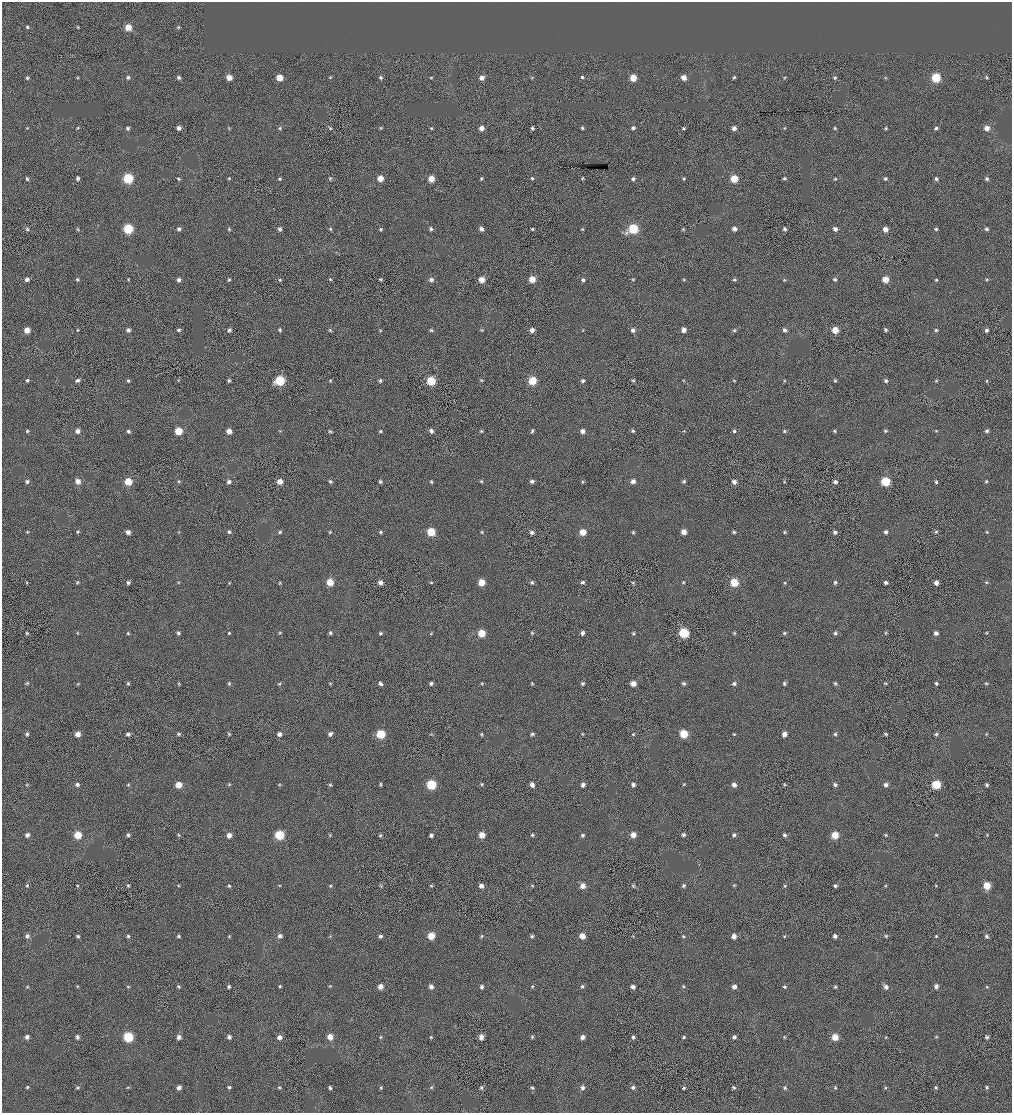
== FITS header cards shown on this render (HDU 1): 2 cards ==
NAXIS1  =                 2020 / BYTES PER ROW
NAXIS2  =                 2222 / NUMBER OF ROWS

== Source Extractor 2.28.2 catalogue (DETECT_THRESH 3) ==
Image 2020 x 2222 px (HDU 1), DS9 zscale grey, zoomed out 1/2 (1 PNG px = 2 x 2 image px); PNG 1014 x 1115 px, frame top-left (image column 1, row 2222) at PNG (2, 2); no overlay
Background -2.95e-04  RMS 0.053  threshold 0.158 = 3 sigma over >= 5 px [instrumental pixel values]
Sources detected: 424; all 424 listed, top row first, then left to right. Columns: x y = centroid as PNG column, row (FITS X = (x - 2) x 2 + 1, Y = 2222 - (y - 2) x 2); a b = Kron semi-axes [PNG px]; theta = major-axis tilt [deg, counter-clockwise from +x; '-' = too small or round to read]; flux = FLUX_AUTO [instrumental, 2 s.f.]
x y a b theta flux
27 27 4 4 - 16
78 27 4 3 - 11
128 27 5 4 - 160
178 27 5 3 - 13
77 77 5 3 - 10
128 77 4 4 - 28
229 77 4 4 - 120
330 77 4 4 - 12
381 77 5 4 - 21
431 77 4 3 - 11
582 77 4 4 - 19
684 77 5 4 - 82
734 77 5 4 - 16
986 77 4 4 - 14
27 78 5 4 - 17
179 78 5 4 - 25
279 78 4 4 - 180
482 78 5 4 - 64
532 78 4 3 - 8.8
633 78 4 4 - 190
784 78 4 3 - 9.8
835 78 5 4 - 19
885 78 4 4 - 11
936 78 5 5 - 490
27 128 4 3 - 9.9
77 128 4 3 - 10
128 128 5 4 - 21
179 128 4 4 - 44
229 128 4 3 - 10
280 128 4 4 - 16
330 128 5 3 - 13
381 128 4 4 - 12
431 128 4 4 - 12
481 128 4 4 - 76
532 128 4 3 - 19
582 128 4 3 - 16
633 128 4 4 - 26
684 128 4 3 - 14
734 128 4 4 - 49
785 128 4 3 - 10
835 128 4 4 - 15
886 128 4 4 - 14
936 128 4 4 - 20
987 128 5 4 - 72
78 178 4 4 - 30
128 178 5 5 - 700
229 178 4 4 - 13
330 178 4 4 - 15
380 178 5 4 - 130
481 178 5 3 - 15
532 178 4 4 - 17
583 178 5 4 - 14
784 178 5 4 - 16
27 179 5 4 - 21
178 179 4 4 - 16
279 179 4 4 - 18
431 179 5 5 - 150
633 179 5 4 - 23
684 179 4 4 - 13
734 179 5 5 - 260
835 179 4 3 - 13
885 179 4 4 - 17
936 179 5 4 - 25
987 179 5 5 - 22
27 229 5 4 - 18
77 229 4 4 - 11
128 229 5 5 - 650
179 229 4 4 - 27
229 229 5 4 - 15
280 229 4 4 - 35
330 229 4 3 - 12
381 229 4 4 - 17
431 229 4 4 - 22
481 229 5 4 - 41
532 229 4 4 - 16
582 229 4 4 - 12
633 229 6 5 - 600
683 229 5 3 - 11
734 229 5 4 - 49
785 229 5 4 - 27
835 229 5 5 - 42
885 229 4 4 - 90
936 229 4 4 - 20
986 229 4 4 - 26
27 279 4 4 - 32
77 279 4 4 - 17
128 279 4 4 - 11
330 279 5 4 - 13
380 279 4 3 - 15
532 279 4 4 - 170
684 279 4 4 - 12
835 279 5 4 - 20
885 279 4 4 - 150
987 279 4 4 - 12
179 280 5 4 - 34
229 280 5 4 - 17
280 280 4 4 - 17
431 280 5 5 - 31
482 280 5 4 - 110
583 280 4 4 - 26
633 280 4 4 - 14
734 280 5 4 - 17
784 280 4 3 - 12
936 280 4 4 - 15
27 330 4 4 - 130
77 330 4 3 - 13
128 330 4 4 - 36
178 330 4 4 - 22
229 330 5 4 - 25
280 330 4 4 - 18
330 330 5 3 - 13
380 330 5 3 - 11
431 330 5 4 - 17
482 330 4 4 - 12
532 330 5 4 - 56
582 330 4 3 - 9.2
633 330 5 5 - 32
684 330 4 4 - 71
734 330 4 4 - 16
784 330 5 5 - 34
835 330 5 5 - 160
885 330 5 4 - 20
936 330 5 4 - 18
987 330 4 4 - 28
27 380 4 4 - 19
77 380 5 4 - 25
128 380 4 4 - 19
178 380 4 4 - 9.8
229 380 4 4 - 18
330 380 4 4 - 13
481 380 4 4 - 13
633 380 4 4 - 15
734 380 5 3 - 11
280 381 6 5 - 540
380 381 4 4 - 22
431 381 5 5 - 380
532 381 5 5 - 330
583 381 5 4 - 23
683 381 4 3 - 11
785 381 4 4 - 11
835 381 4 4 - 17
886 381 4 4 - 25
936 381 4 4 - 13
986 381 4 4 - 11
27 431 5 4 - 17
77 431 5 4 - 49
128 431 5 4 - 25
178 431 5 4 - 260
229 431 4 4 - 92
280 431 5 3 - 12
330 431 4 4 - 15
380 431 4 4 - 16
431 431 5 4 - 37
481 431 5 3 - 14
532 431 5 4 - 20
582 431 5 5 - 52
633 431 5 4 - 20
684 431 3 3 - 9.3
734 431 4 4 - 18
784 431 4 3 - 14
835 431 4 4 - 15
885 431 4 4 - 15
936 431 4 3 - 10
987 431 5 4 - 24
27 481 5 4 - 25
78 481 5 5 - 81
128 481 5 4 - 250
280 481 4 4 - 100
330 481 5 4 - 19
481 481 5 4 - 14
532 481 5 4 - 29
582 481 4 4 - 14
633 481 4 4 - 54
684 481 4 4 - 18
784 481 4 4 - 14
885 481 5 5 - 450
986 481 4 4 - 15
179 482 5 4 - 13
229 482 5 5 - 36
380 482 4 4 - 23
431 482 4 4 - 15
734 482 5 4 - 47
835 482 4 4 - 35
936 482 4 4 - 19
27 532 4 3 - 11
78 532 4 4 - 13
128 532 4 4 - 51
179 532 4 4 - 10
229 532 4 4 - 20
280 532 4 4 - 18
330 532 4 4 - 13
381 532 4 4 - 16
431 532 5 5 - 370
482 532 4 4 - 11
532 532 5 4 - 34
583 532 4 4 - 170
633 532 4 4 - 16
683 532 5 4 - 94
734 532 4 4 - 17
785 532 4 4 - 14
835 532 4 4 - 28
886 532 4 4 - 30
936 532 4 4 - 15
987 532 4 3 - 11
77 582 5 3 - 12
178 582 4 4 - 11
330 582 5 5 - 200
381 582 4 4 - 58
431 582 4 4 - 14
481 582 5 4 - 200
532 582 5 4 - 24
582 582 5 4 - 22
633 582 4 4 - 11
683 582 4 4 - 12
835 582 4 4 - 20
886 582 4 4 - 28
986 582 5 3 - 12
27 583 4 3 - 10
128 583 4 4 - 23
229 583 4 4 - 11
280 583 4 4 - 12
734 583 5 5 - 290
785 583 4 4 - 11
936 583 5 5 - 48
27 633 5 3 - 13
77 633 5 3 - 10
128 633 4 4 - 16
178 633 4 4 - 26
229 633 4 4 - 15
279 633 4 4 - 13
330 633 5 4 - 22
381 633 4 4 - 19
431 633 4 4 - 9.8
482 633 5 5 - 230
532 633 4 4 - 14
582 633 4 4 - 38
633 633 4 4 - 15
684 633 5 5 - 620
734 633 4 3 - 12
784 633 5 4 - 17
835 633 4 4 - 21
886 633 5 4 - 13
936 633 5 4 - 41
986 633 4 3 - 9.7
27 683 5 4 - 14
78 683 5 3 - 11
128 683 4 4 - 15
330 683 4 4 - 10
431 683 5 4 - 24
482 683 5 4 - 13
532 683 4 3 - 11
582 683 4 4 - 20
633 683 5 4 - 97
683 683 5 4 - 20
784 683 5 4 - 21
835 683 4 4 - 16
885 683 4 3 - 12
936 683 4 3 - 21
986 683 5 3 - 12
179 684 5 4 - 12
229 684 5 4 - 14
279 684 5 3 - 14
380 684 5 3 - 31
734 684 5 4 - 30
27 734 4 4 - 22
78 734 4 4 - 88
128 734 5 4 - 32
179 734 5 4 - 17
229 734 5 3 - 14
279 734 4 4 - 44
330 734 5 4 - 36
381 734 5 5 - 450
431 734 4 4 - 11
481 734 4 4 - 12
532 734 5 4 - 21
583 734 4 3 - 11
633 734 4 4 - 15
684 734 5 5 - 370
734 734 4 3 - 11
784 734 4 4 - 66
835 734 4 4 - 18
886 734 4 3 - 15
936 734 5 4 - 20
986 734 4 3 - 9.8
229 784 4 3 - 10
380 784 5 3 - 14
481 784 4 4 - 12
684 784 4 3 - 10
27 785 4 3 - 10
77 785 4 4 - 36
128 785 5 4 - 12
179 785 5 4 - 160
280 785 4 3 - 9.9
330 785 4 3 - 14
431 785 5 5 - 610
532 785 5 4 - 54
583 785 4 4 - 37
633 785 4 4 - 38
734 785 5 4 - 50
785 785 5 3 - 13
835 785 5 4 - 26
886 785 5 4 - 39
936 785 5 5 - 460
987 785 4 4 - 20
27 835 5 4 - 36
78 835 5 5 - 260
128 835 4 4 - 21
179 835 5 4 - 14
229 835 4 4 - 80
279 835 5 5 - 560
330 835 4 4 - 9.9
380 835 4 4 - 14
431 835 4 4 - 28
482 835 5 5 - 110
532 835 5 4 - 17
583 835 5 4 - 21
633 835 5 4 - 91
683 835 5 4 - 23
734 835 5 4 - 25
785 835 5 4 - 23
835 835 5 5 - 210
886 835 4 4 - 13
936 835 4 4 - 15
987 835 4 3 - 9.8
128 885 4 3 - 14
381 885 5 4 - 14
532 885 4 4 - 11
734 885 5 3 - 12
936 885 4 3 - 10
27 886 5 4 - 17
77 886 4 3 - 11
178 886 4 4 - 11
229 886 5 4 - 15
280 886 4 4 - 11
330 886 4 4 - 13
431 886 4 3 - 12
481 886 4 4 - 50
583 886 5 4 - 99
633 886 4 4 - 14
683 886 5 4 - 24
785 886 5 4 - 14
835 886 4 3 - 21
886 886 4 4 - 11
987 886 5 5 - 230
27 936 5 4 - 39
78 936 4 3 - 24
128 936 4 4 - 16
179 936 5 4 - 18
229 936 4 4 - 12
280 936 4 4 - 40
330 936 4 3 - 10
380 936 5 4 - 28
431 936 4 4 - 240
481 936 5 3 - 14
532 936 5 4 - 20
582 936 4 4 - 120
633 936 4 3 - 9.4
683 936 4 4 - 12
734 936 4 4 - 73
784 936 4 3 - 11
835 936 5 4 - 34
886 936 4 4 - 13
936 936 4 4 - 14
986 936 4 4 - 22
77 986 4 4 - 11
128 986 4 4 - 12
229 986 4 4 - 21
280 986 4 4 - 15
330 986 4 4 - 11
380 986 5 4 - 75
532 986 4 4 - 14
582 986 5 4 - 17
683 986 4 4 - 11
936 986 5 4 - 36
27 987 4 4 - 10
178 987 4 4 - 17
431 987 5 5 - 47
482 987 5 4 - 26
633 987 4 4 - 42
734 987 5 4 - 49
784 987 5 4 - 18
835 987 4 4 - 17
886 987 5 5 - 49
987 987 4 3 - 11
27 1037 4 4 - 46
77 1037 5 5 - 29
128 1037 5 5 - 680
179 1037 4 4 - 53
229 1037 4 4 - 31
279 1037 4 4 - 60
330 1037 5 5 - 130
380 1037 4 4 - 12
431 1037 4 4 - 13
481 1037 5 5 - 64
532 1037 5 4 - 17
582 1037 5 4 - 44
633 1037 5 5 - 20
684 1037 4 4 - 17
734 1037 5 4 - 33
784 1037 4 3 - 12
835 1037 5 5 - 170
886 1037 4 3 - 9.4
936 1037 5 4 - 13
987 1037 4 4 - 21
27 1087 4 4 - 14
128 1087 5 3 - 11
229 1087 5 4 - 20
279 1087 5 4 - 14
431 1087 4 4 - 13
633 1087 5 4 - 26
987 1087 4 4 - 14
77 1088 4 4 - 12
179 1088 5 4 - 46
330 1088 5 3 - 22
381 1088 5 4 - 15
481 1088 4 4 - 21
532 1088 5 4 - 18
582 1088 5 5 - 38
684 1088 4 3 - 16
734 1088 4 4 - 18
785 1088 5 4 - 18
835 1088 5 4 - 15
885 1088 5 4 - 12
936 1088 5 4 - 18